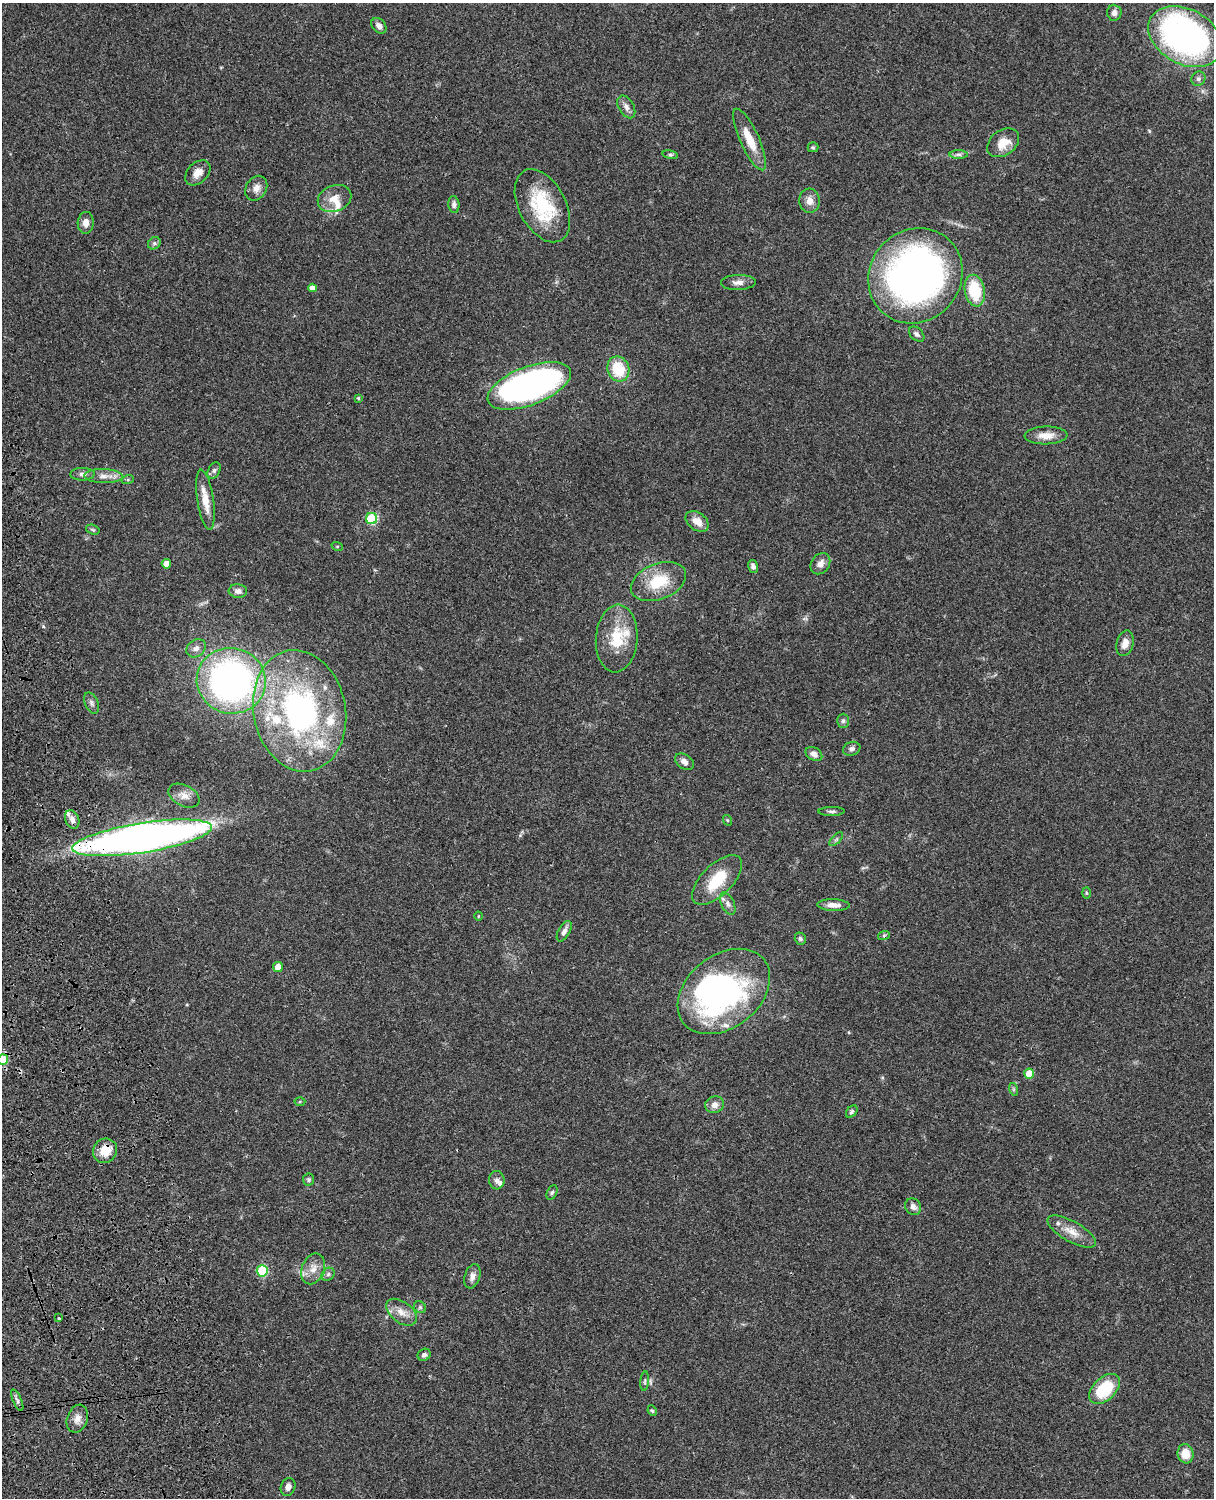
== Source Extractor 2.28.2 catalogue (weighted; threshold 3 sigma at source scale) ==
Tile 7 of 4 x 3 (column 3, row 2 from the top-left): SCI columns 2545-3756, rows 1773-3268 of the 5087 x 4927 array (HDU 1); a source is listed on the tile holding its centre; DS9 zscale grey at full resolution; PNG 1216 x 1500 px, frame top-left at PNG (2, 3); each listed source drawn as its Kron ellipse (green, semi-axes under 4 px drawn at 4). Shown black and unused: <1% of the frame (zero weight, under 3 of 4 exposures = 6% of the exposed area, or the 3 px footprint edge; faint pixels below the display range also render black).
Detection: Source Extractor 2.28.2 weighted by HDU 2 'WHT'; one run over the whole footprint, this tile lists its part. Background 0.0886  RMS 0.0062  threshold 0.0277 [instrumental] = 3 sigma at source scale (4.5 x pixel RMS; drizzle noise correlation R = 1.50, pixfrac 1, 0.05/0.05 arcsec/px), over >= 5 px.
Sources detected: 105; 3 inside a brighter object's white glare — neither listed nor drawn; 8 inside a brighter listed object's ellipse — not listed separately; the other 94 listed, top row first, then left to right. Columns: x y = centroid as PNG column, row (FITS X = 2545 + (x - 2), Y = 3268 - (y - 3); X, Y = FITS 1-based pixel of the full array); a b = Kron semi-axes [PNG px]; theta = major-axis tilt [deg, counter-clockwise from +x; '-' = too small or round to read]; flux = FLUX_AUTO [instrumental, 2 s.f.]
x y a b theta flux
1114 13 8 7 - 2.7
379 26 9 6 -48 3
1185 37 39 27 -29 220
1198 79 7 6 - 1.7
626 107 12 7 -60 3.2
750 139 33 9 -66 13
1003 143 17 12 35 9.6
813 147 5 5 - 0.79
959 154 9 4 0 1.5
670 155 8 4 -8 1.1
198 173 15 10 45 5.1
256 188 13 10 58 4.3
334 199 17 13 22 7.7
809 201 12 10 -86 4.6
454 204 8 5 -84 1.8
542 206 39 23 -62 39
86 223 11 8 85 4.2
154 243 7 5 46 1.4
915 276 49 45 48 340
738 282 17 7 2 4
312 288 4 4 - 3.6
975 291 16 10 -78 25
917 334 9 6 -43 1.8
618 369 13 10 -69 21
529 386 44 19 21 270
358 398 4 4 - 0.78
1046 435 21 9 1 7.1
214 471 9 5 63 1.6
83 474 12 6 1 2.4
103 476 19 7 -1 5.2
128 479 6 4 20 0.8
205 500 30 8 -81 9.5
372 519 5 5 - 45
697 521 13 8 -37 6.7
93 530 7 4 -18 1
337 546 5 3 - 0.56
166 564 4 4 - 5.7
820 564 11 9 54 4.1
753 566 6 5 - 2.1
658 582 29 18 22 22
238 591 9 7 -6 2.8
617 638 34 21 86 23
1125 643 13 8 75 5.2
196 648 10 8 40 3.1
231 681 34 33 - 230
91 703 11 6 -65 2.1
300 711 61 46 -79 160
843 721 7 6 - 1.4
852 749 9 6 20 1.9
814 754 9 6 -30 3.6
684 762 10 7 -37 3.6
184 796 16 10 -26 5.3
831 811 13 4 1 1.7
72 819 9 6 -68 3
727 820 5 3 - 0.59
142 838 70 15 9 460
836 839 9 3 45 1
717 880 32 15 44 21
1086 893 6 4 -88 0.76
728 904 12 6 -65 2.8
833 905 16 6 -2 4.6
478 916 4 3 - 0.49
564 931 11 5 61 2.9
884 935 6 4 19 0.93
800 939 6 5 - 1.2
278 967 5 5 - 5
724 991 51 36 38 150
3 1060 5 5 - 23
1029 1074 5 5 - 12
1013 1089 6 4 -72 0.89
300 1102 5 3 - 0.64
715 1105 9 8 - 3.9
852 1112 7 5 51 1.3
105 1151 12 11 - 11
309 1180 6 5 - 1.2
497 1180 9 8 - 2.3
552 1192 7 5 63 1.1
913 1207 9 7 -53 2.7
1072 1231 27 10 -30 8.5
313 1269 16 11 67 6.2
262 1271 5 5 - 39
328 1274 7 5 45 1.4
472 1276 12 7 73 3
420 1307 6 5 - 1.1
401 1312 17 10 -37 6.4
59 1318 3 3 - 1.5
424 1355 7 6 - 1.7
645 1381 10 4 85 1.1
1105 1389 18 11 43 27
17 1400 11 4 -66 1.9
652 1411 5 4 - 0.82
77 1419 14 10 69 4.6
1185 1454 10 8 -82 8.8
288 1487 9 7 70 3.2
Overlapping masked pixels (flux is a lower limit): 2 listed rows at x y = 142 838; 105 1151
Isophote crosses this tile's border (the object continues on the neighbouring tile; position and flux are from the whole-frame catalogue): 2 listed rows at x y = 1185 37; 3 1060